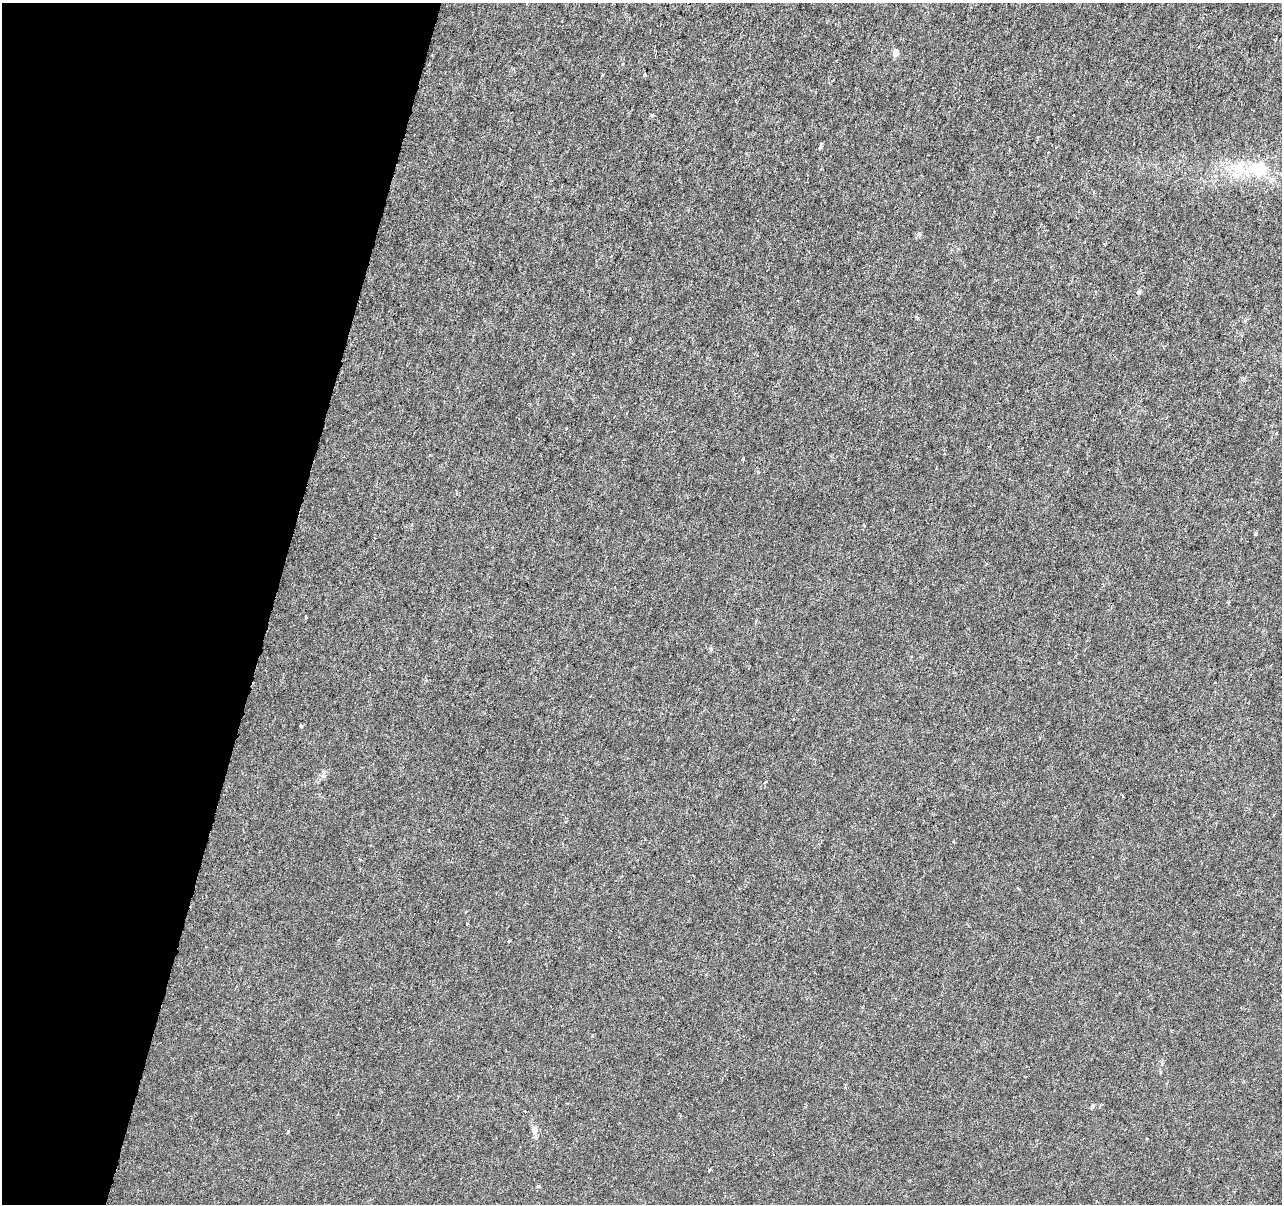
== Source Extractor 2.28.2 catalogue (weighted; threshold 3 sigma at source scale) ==
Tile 9 of 4 x 4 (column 1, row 3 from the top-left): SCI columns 1-1280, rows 1424-2625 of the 5128 x 5312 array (HDU 1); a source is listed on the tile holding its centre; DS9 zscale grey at full resolution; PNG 1284 x 1206 px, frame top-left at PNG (2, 3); no overlay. Shown black and unused: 21% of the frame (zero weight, under 3 of 6 exposures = <1% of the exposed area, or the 3 px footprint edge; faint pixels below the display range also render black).
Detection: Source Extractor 2.28.2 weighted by HDU 2 'WHT'; one run over the whole footprint, this tile lists its part. Background -4.65e-06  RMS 0.0013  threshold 0.00516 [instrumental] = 3 sigma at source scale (4.09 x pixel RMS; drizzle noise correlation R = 1.36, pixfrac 0.8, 0.0396/0.0396 arcsec/px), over >= 5 px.
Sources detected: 16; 1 inside a brighter listed object's ellipse — not listed separately; the other 15 listed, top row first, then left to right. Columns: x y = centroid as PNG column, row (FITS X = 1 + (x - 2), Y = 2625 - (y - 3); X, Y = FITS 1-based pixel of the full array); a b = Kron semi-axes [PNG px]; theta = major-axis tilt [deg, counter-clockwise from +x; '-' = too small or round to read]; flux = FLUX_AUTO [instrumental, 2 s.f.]
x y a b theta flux
895 53 7 6 - 0.64
645 74 3 3 - 0.55
652 115 4 4 - 0.18
821 144 5 4 - 0.18
1259 168 27 19 0 4.3
1139 292 5 5 - 0.17
1256 534 4 3 - 0.21
306 617 3 2 - 0.1
301 726 4 3 - 0.14
467 923 3 2 - 0.088
509 941 3 3 - 0.2
1092 1106 6 4 71 0.16
534 1130 12 8 -90 0.59
288 1132 3 3 - 0.12
710 1170 3 3 - 0.21
Unlisted compact peaks at least as high as the median listed source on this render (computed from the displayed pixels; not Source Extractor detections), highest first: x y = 743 459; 919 234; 538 1186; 711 649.